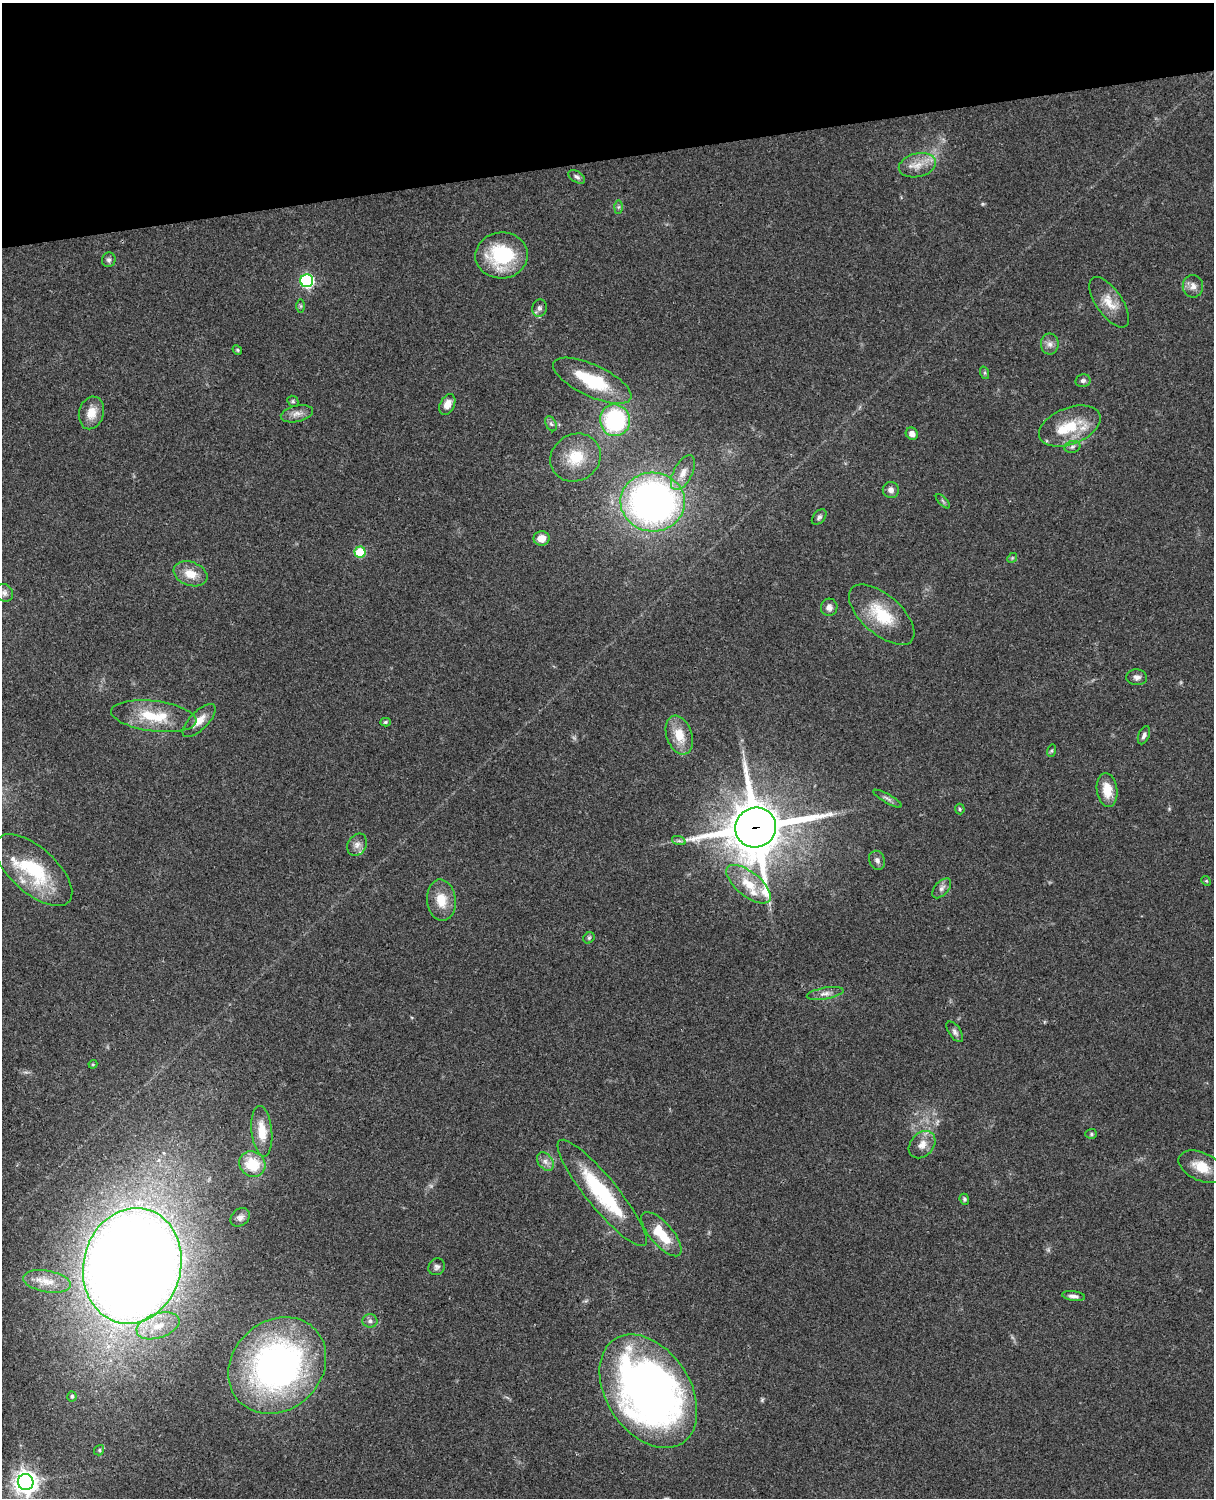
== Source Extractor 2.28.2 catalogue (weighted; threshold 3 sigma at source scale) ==
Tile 3 of 4 x 3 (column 3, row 1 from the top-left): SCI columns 2546-3757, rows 3268-4763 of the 5087 x 4926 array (HDU 1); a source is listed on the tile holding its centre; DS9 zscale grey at full resolution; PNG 1216 x 1500 px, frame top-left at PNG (2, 3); each listed source drawn as its Kron ellipse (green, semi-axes under 4 px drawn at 4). Shown black and unused: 10% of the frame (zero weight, under 3 of 4 exposures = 6% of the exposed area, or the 3 px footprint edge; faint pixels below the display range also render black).
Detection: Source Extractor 2.28.2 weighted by HDU 2 'WHT'; one run over the whole footprint, this tile lists its part. Background 0.0965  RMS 0.0063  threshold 0.0283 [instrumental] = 3 sigma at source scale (4.5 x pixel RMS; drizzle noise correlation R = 1.50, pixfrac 1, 0.05/0.05 arcsec/px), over >= 5 px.
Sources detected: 90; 3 too faint to see at this stretch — neither listed nor drawn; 6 inside a brighter listed object's ellipse — not listed separately; the other 81 listed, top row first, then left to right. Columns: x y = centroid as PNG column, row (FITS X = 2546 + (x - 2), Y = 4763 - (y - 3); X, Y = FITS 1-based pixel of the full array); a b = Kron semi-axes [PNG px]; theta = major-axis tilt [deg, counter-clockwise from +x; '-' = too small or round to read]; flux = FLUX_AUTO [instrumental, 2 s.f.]
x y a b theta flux
917 165 19 11 13 8.7
577 177 9 5 -33 1.7
618 207 6 4 89 1.1
502 255 26 23 5 45
109 260 7 7 - 1.7
307 281 6 6 - 98
1193 286 11 10 - 4.3
1109 302 29 13 -55 11
301 306 7 4 -90 0.98
539 308 9 7 75 2
1050 344 10 9 - 3.5
237 350 5 4 - 0.77
985 373 6 4 -72 0.95
592 381 43 15 -25 38
1083 381 7 6 - 1.8
293 401 6 5 - 0.99
447 404 11 7 64 5.8
91 413 16 12 75 8.8
297 414 16 8 12 4.3
615 420 16 15 - 73
551 424 8 5 -63 1.5
1070 426 32 18 22 22
912 434 6 5 - 4
1072 447 8 6 17 1.6
576 458 26 23 32 21
683 473 19 9 62 7.2
891 490 8 8 - 3.2
943 501 9 3 -45 0.92
653 502 32 29 -2 300
819 517 9 5 50 1.6
542 538 8 7 - 5.9
360 552 5 5 - 28
1012 558 5 4 - 0.73
190 574 17 11 -19 9.8
4 593 9 8 - 2.5
829 607 8 8 - 3.2
882 615 40 19 -41 27
1137 677 10 8 -4 2.8
154 716 43 15 -7 26
199 721 21 9 45 7.5
385 722 5 4 - 1.1
679 735 20 12 -71 13
1144 735 9 5 67 2
1051 751 6 4 72 0.88
1107 790 17 10 -82 11
887 799 16 4 -29 2.2
960 809 5 4 - 0.9
756 827 20 20 - 3700
679 841 7 4 -18 1.3
357 845 11 9 59 3.7
877 860 10 7 -67 2.5
34 870 47 22 -42 44
1206 881 5 4 - 0.71
749 884 27 12 -39 16
942 888 12 7 48 2.7
441 900 21 14 -84 13
589 938 6 5 - 1
825 993 18 5 10 3.7
955 1032 12 6 -55 2.2
93 1064 4 4 - 0.61
262 1131 25 10 -84 12
1091 1134 6 5 - 1
922 1145 15 11 47 6.2
545 1161 10 7 -53 3.3
252 1164 13 12 - 18
1201 1167 24 14 -25 13
602 1193 67 15 -51 55
964 1199 6 4 -68 1.1
240 1217 10 8 36 2.6
661 1234 28 11 -49 20
132 1266 58 49 76 1900
437 1267 9 8 - 2
47 1281 24 10 -10 9.6
1074 1296 11 5 -7 2.6
370 1321 7 6 - 2.1
158 1326 22 12 19 14
277 1365 52 44 43 230
648 1391 62 42 -57 410
72 1396 5 4 - 1.2
99 1450 5 4 - 0.96
26 1482 8 7 - 560
Overlapping masked pixels (flux is a lower limit): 2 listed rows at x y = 756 827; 648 1391